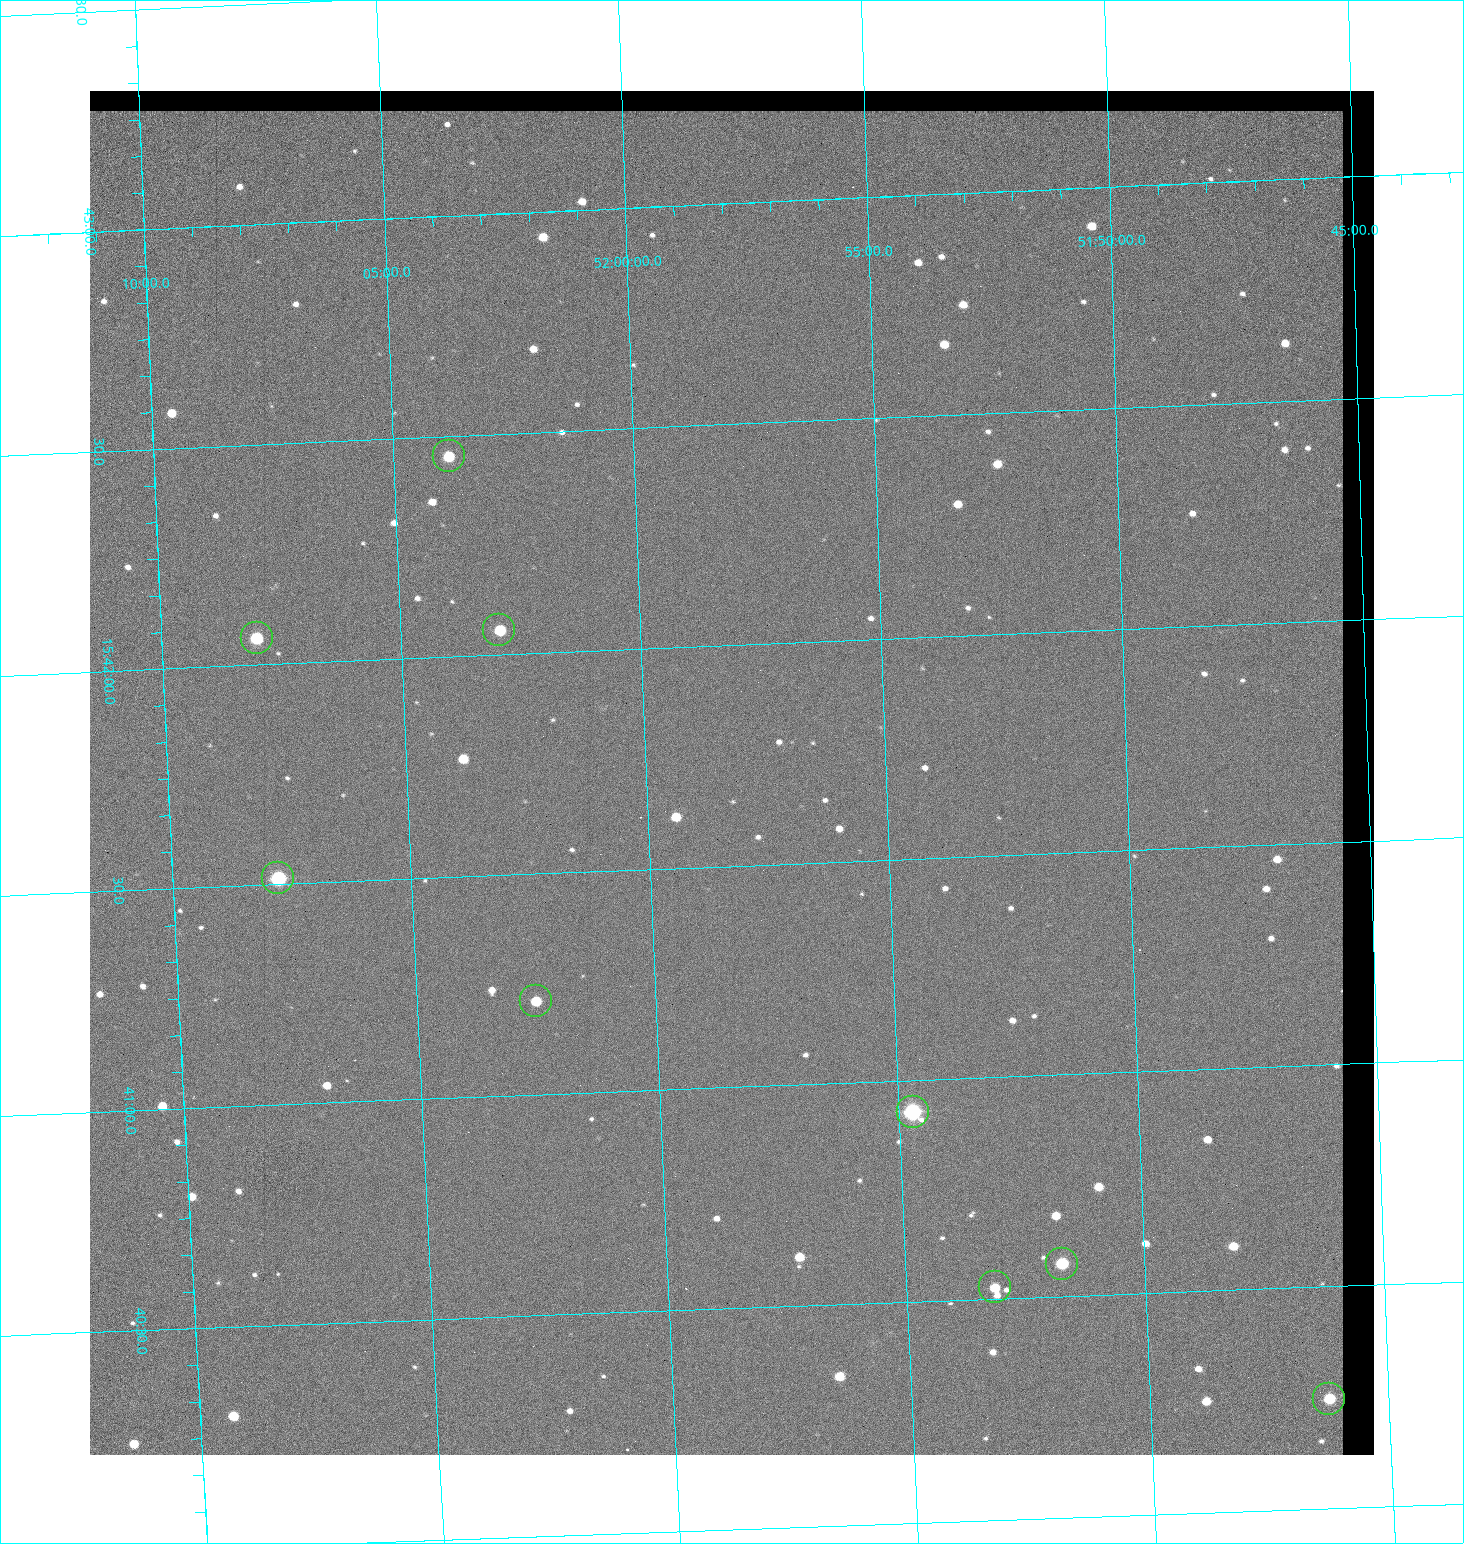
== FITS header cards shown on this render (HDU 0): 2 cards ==
NAXIS1  =                 1284 / length of data axis 1
NAXIS2  =                 1364 / length of data axis 2

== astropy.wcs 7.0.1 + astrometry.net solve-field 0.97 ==
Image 1284 x 1364 px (HDU 0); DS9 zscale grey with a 90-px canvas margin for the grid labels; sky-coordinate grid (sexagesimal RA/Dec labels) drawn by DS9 from the SOLVED WCS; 9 Tycho-2 reference stars matched to detected sources circled (green)
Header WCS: RA---TAN/DEC--TAN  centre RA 15:41:43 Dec +51:58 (235.43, +51.97 deg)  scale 1.26 arcsec/px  FOV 26.9' x 28.5'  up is +92 deg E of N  parity flipped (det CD > 0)
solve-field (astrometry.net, Tycho-2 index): VERIFIED the header's WCS against the Tycho-2 star catalogue (9 matches, 0 conflicts) and refined it, rather than solving blind
Solved WCS: RA---TAN-SIP/DEC--TAN-SIP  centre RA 15:41:43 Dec +51:58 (235.43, +51.97 deg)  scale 1.25 arcsec/px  FOV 26.8' x 28.5'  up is +92 deg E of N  parity flipped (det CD > 0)
The solver's refit moves the header's centre by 0.46 arcsec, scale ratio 0.9965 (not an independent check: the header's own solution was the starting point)
Tycho-2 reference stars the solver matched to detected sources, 9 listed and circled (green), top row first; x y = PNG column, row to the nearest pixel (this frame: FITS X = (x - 90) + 1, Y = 1364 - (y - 91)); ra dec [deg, ICRS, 3 dp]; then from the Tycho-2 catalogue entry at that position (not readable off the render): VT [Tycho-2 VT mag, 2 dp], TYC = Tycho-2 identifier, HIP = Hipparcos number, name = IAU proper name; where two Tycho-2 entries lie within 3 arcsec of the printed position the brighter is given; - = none
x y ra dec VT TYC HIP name
449 456 235.614 +52.064 11.61 3489-1132-1 - -
499 630 235.514 +52.049 11.19 3489-1407-1 - -
257 638 235.515 +52.133 11.12 3489-1380-1 - -
278 878 235.378 +52.130 9.31 3489-1322-1 76850 -
536 1001 235.303 +52.042 11.52 3489-958-1 - -
913 1112 235.232 +51.912 9.59 3489-824-1 - -
1062 1264 235.143 +51.862 10.97 3489-1016-1 - -
995 1287 235.131 +51.886 12.29 3489-908-1 - -
1329 1399 235.062 +51.771 11.53 3489-1453-1 - -